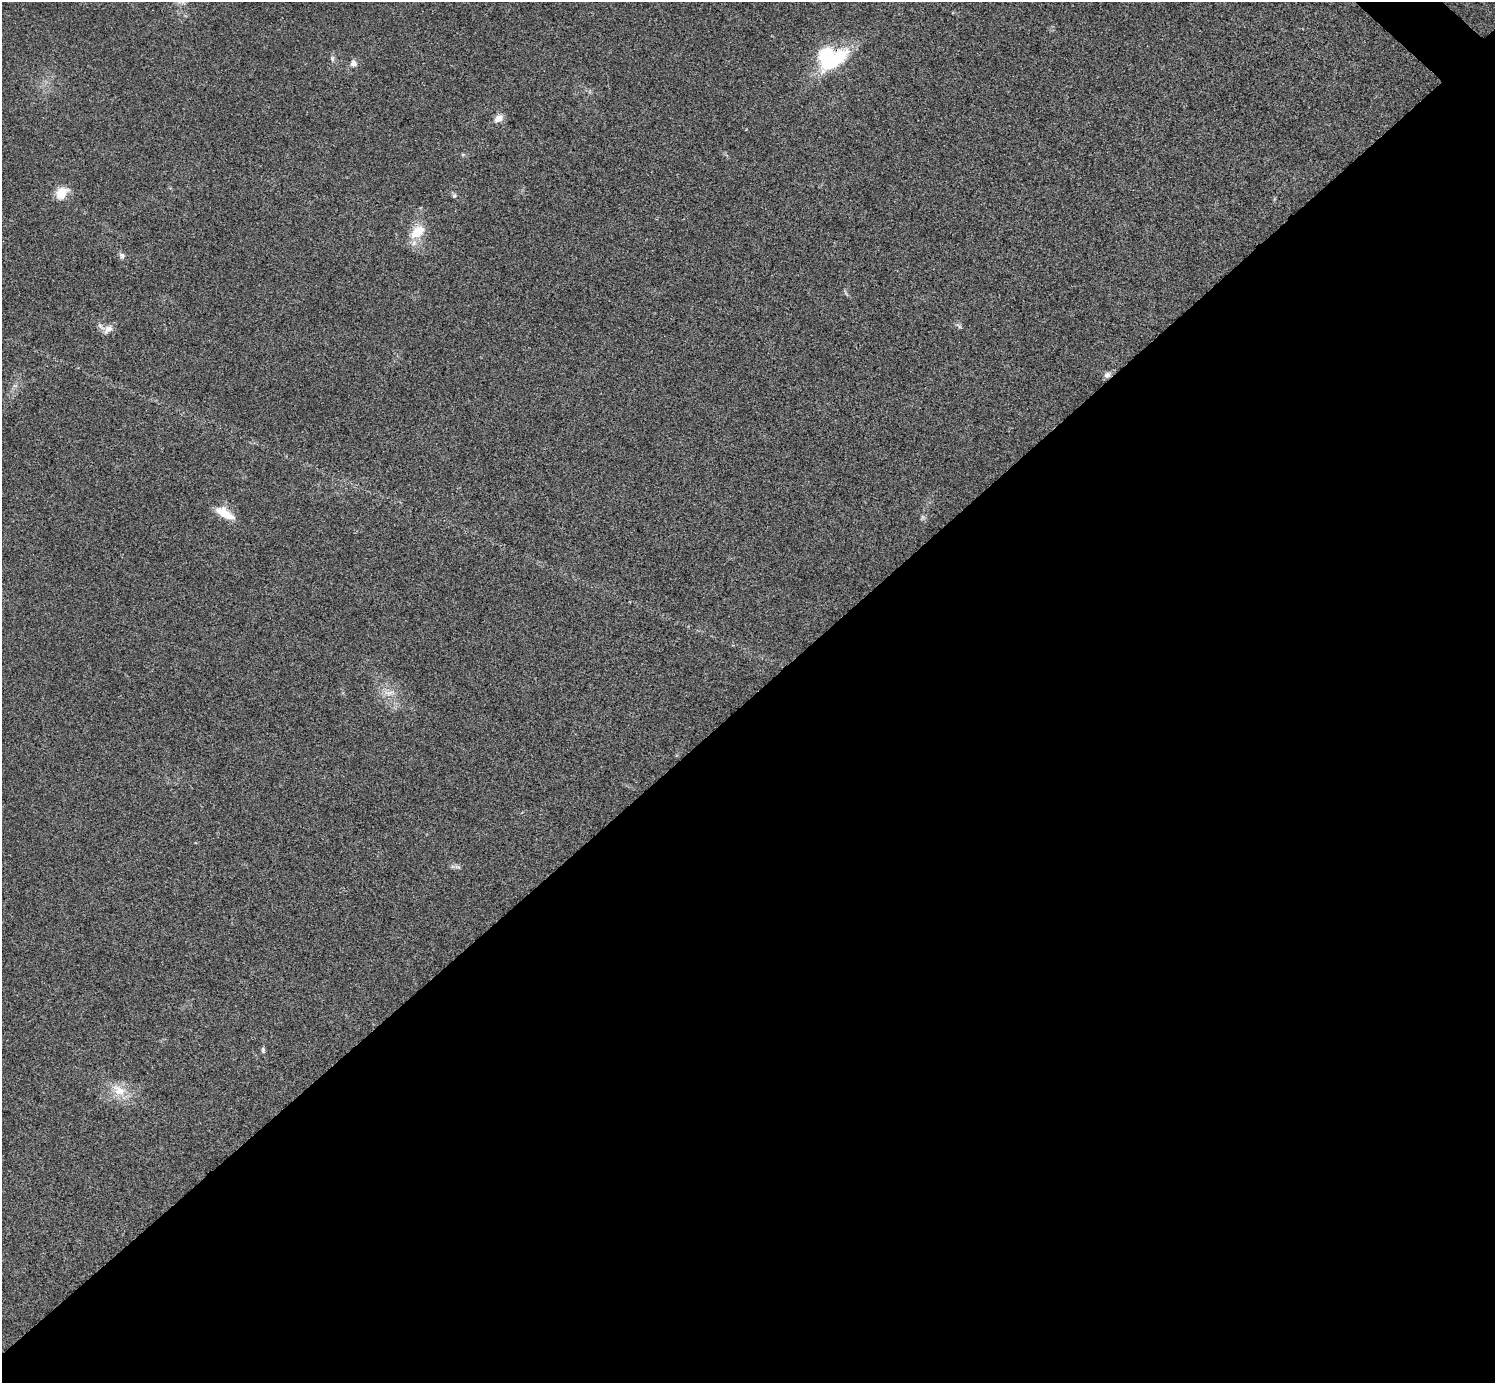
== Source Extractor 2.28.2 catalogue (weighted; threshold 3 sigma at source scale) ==
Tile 15 of 4 x 4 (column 3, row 4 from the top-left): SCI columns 2994-4486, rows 301-1681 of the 5983 x 5983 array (HDU 1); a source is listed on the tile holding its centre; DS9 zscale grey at full resolution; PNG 1497 x 1385 px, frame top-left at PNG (2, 2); no overlay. Shown black and unused: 50% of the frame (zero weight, under 3 of 4 exposures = <1% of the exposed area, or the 3 px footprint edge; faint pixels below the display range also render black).
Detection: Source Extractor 2.28.2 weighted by HDU 2 'WHT'; one run over the whole footprint, this tile lists its part. Background 0.0219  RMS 0.0055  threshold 0.0249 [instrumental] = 3 sigma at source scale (4.5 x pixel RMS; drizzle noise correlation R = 1.50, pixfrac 1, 0.05/0.05 arcsec/px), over >= 5 px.
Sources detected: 21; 1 too faint to see at this stretch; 1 inside a brighter object's white glare — not listed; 2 inside a brighter listed object's ellipse — not listed separately; the other 17 listed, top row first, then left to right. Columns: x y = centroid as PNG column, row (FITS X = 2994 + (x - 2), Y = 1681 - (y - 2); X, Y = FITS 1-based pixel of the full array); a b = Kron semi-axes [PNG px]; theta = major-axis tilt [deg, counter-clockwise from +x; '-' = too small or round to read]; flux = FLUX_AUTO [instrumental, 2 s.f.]
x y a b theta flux
332 59 9 5 -74 1.5
833 60 44 18 31 36
353 63 9 9 - 2.8
499 118 12 8 39 4.1
62 193 16 11 52 9.4
454 196 6 6 - 1.1
417 232 23 15 40 12
122 256 10 7 -73 1.7
959 326 9 4 -45 1.2
108 329 14 9 46 3.6
1107 375 9 8 - 2.5
15 386 7 4 -18 1
223 513 21 12 -29 9.7
389 693 18 6 2 4.1
457 867 12 5 -13 1.6
263 1050 9 5 -84 1.1
119 1090 24 14 -32 11
Overlapping masked pixels (flux is a lower limit): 2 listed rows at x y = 833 60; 1107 375